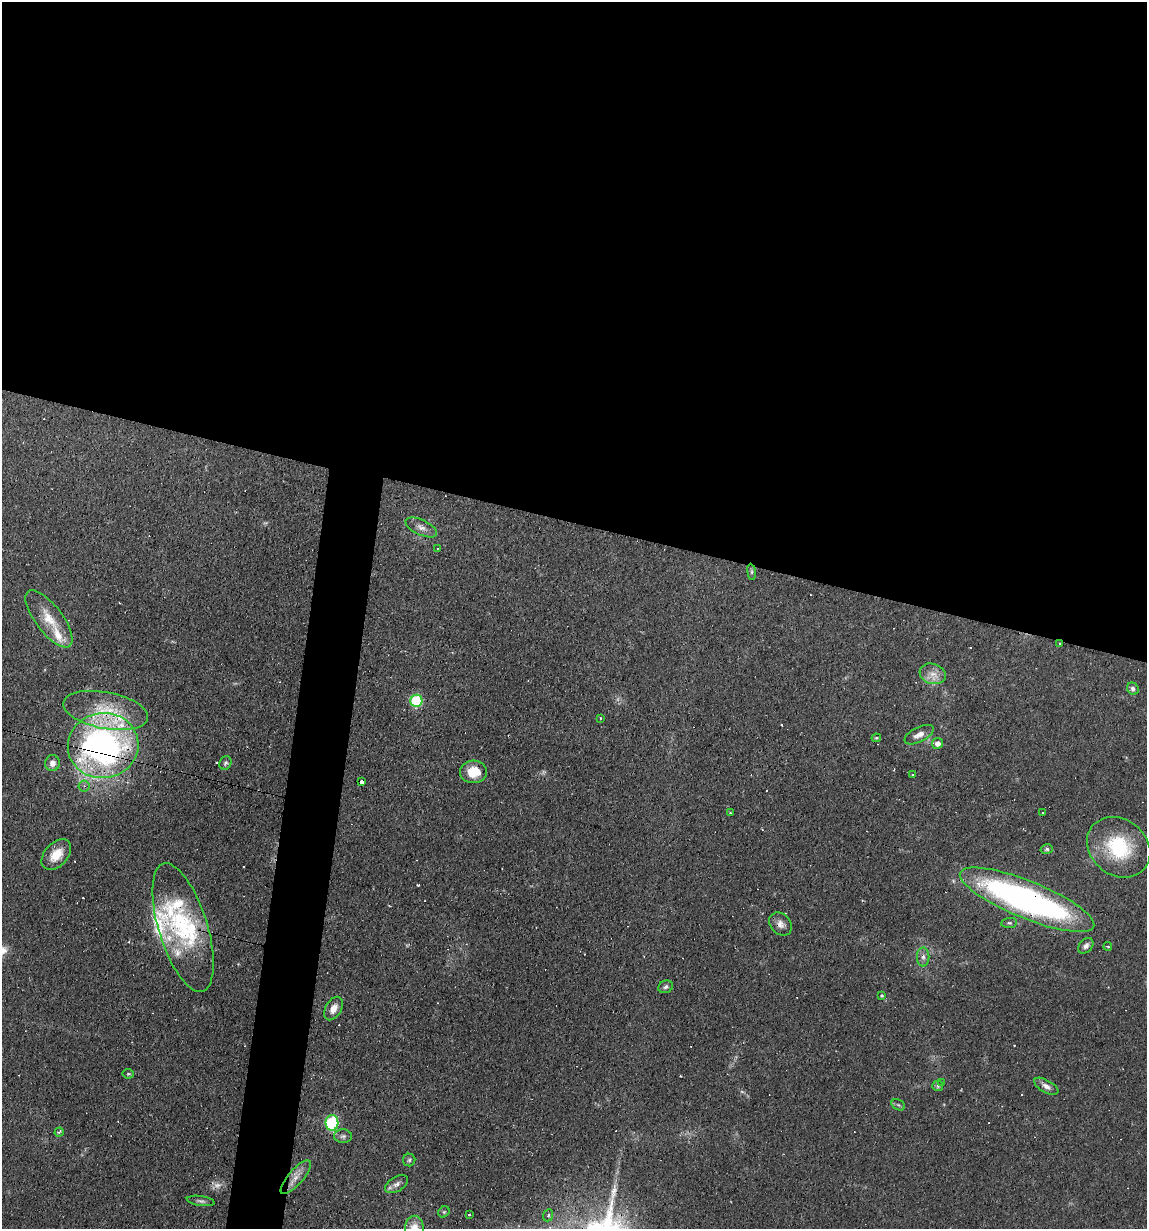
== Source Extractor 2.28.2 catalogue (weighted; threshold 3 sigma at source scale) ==
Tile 3 of 4 x 4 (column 3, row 1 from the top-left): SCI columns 2408-3552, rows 3683-4909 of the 4932 x 4909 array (HDU 1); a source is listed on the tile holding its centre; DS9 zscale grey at full resolution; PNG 1149 x 1231 px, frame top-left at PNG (2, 2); each listed source drawn as its Kron ellipse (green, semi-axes under 4 px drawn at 4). Shown black and unused: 46% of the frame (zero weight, under 2 of 3 exposures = <1% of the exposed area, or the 3 px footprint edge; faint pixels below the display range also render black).
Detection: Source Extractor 2.28.2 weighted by HDU 2 'WHT'; one run over the whole footprint, this tile lists its part. Background 0.0966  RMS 0.0058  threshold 0.0259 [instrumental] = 3 sigma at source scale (4.5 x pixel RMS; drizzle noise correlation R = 1.50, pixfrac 1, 0.05/0.05 arcsec/px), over >= 5 px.
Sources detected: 80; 4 too faint to see at this stretch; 19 cosmic-ray / hot-pixel residue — neither listed nor drawn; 6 inside a brighter listed object's ellipse — not listed separately; the other 51 listed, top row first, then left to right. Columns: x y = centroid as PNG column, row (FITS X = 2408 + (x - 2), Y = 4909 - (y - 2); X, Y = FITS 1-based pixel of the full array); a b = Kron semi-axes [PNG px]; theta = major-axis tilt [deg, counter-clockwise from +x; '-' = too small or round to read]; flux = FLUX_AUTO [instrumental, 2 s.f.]
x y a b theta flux
421 527 17 7 -25 3.9
437 548 3 2 - 0.38
751 572 8 4 -82 1.1
49 619 34 13 -52 14
1059 644 4 3 - 0.6
933 674 13 10 -18 5.4
1133 689 6 5 - 1.6
416 701 6 6 - 45
106 710 43 18 -11 27
600 718 3 3 - 1.1
919 735 16 7 27 4.4
876 738 5 3 - 0.71
937 743 5 5 - 3.4
103 746 35 32 8 230
52 763 8 7 - 3.8
225 763 7 5 61 1.4
473 772 13 11 3 13
912 775 3 3 - 0.83
361 782 4 4 - 9.4
84 786 5 5 - 1.3
730 813 3 3 - 0.66
1042 813 3 3 - 1.1
1119 847 34 28 -37 40
1047 849 6 4 15 1
56 855 18 11 47 9.4
1027 900 72 18 -22 210
1009 923 8 5 7 1.2
780 924 13 10 -46 3.8
183 928 67 24 -73 58
1086 946 9 6 47 2.4
1108 946 4 2 - 0.55
923 957 9 6 90 2.3
666 987 7 6 - 1.5
882 995 3 3 - 0.69
333 1009 13 8 59 5.1
128 1074 5 5 - 0.81
942 1082 4 3 - 0.46
938 1086 5 5 - 1.1
1046 1086 13 6 -29 3
898 1105 7 5 -31 1
332 1123 8 6 -87 61
59 1132 5 3 - 1.2
343 1136 9 6 -5 1.8
409 1160 6 6 - 1.2
296 1177 21 7 49 5.5
397 1184 12 7 32 3
201 1201 14 5 -8 1.7
444 1212 6 5 - 0.95
469 1214 3 3 - 2.7
548 1215 6 5 - 1.1
414 1228 13 9 -90 9
Overlapping masked pixels (flux is a lower limit): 3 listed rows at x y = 1059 644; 103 746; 1027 900
Isophote crosses this tile's border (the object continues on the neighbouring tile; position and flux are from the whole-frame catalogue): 1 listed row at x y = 414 1228
Unlisted compact peaks at least as high as the median listed source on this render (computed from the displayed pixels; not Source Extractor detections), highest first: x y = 614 1190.